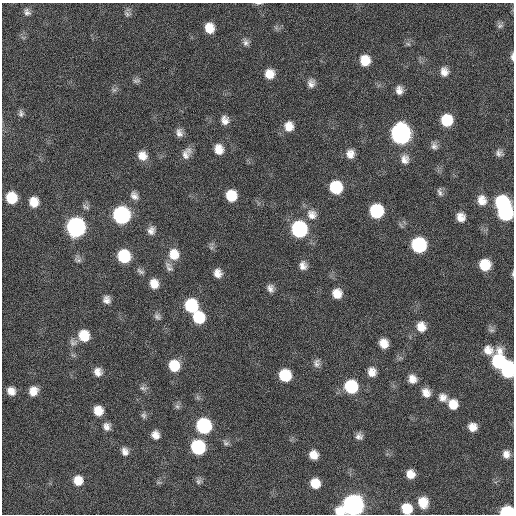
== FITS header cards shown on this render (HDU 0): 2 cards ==
NAXIS1  =                  512 / Axis length
NAXIS2  =                  512 / Axis length

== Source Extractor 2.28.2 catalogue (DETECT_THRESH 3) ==
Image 512 x 512 px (HDU 0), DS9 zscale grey, 1 PNG px = 1 image px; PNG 516 x 516 px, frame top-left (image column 1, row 512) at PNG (2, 3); no overlay
Background 115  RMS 11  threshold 34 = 3 sigma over >= 5 px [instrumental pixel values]
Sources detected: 107; all 107 listed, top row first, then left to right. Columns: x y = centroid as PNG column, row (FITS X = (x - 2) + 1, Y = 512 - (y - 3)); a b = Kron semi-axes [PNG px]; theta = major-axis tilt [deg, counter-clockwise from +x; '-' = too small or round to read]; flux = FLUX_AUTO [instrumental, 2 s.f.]
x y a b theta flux
258 3 8 3 1 1200
27 12 10 8 -68 3300
127 14 9 7 -31 2500
500 25 9 8 - 2500
209 28 10 8 -78 11000
246 42 10 8 -69 3200
408 44 7 5 -42 1600
512 57 10 4 89 2300
365 60 10 9 - 14000
444 72 11 10 - 6000
269 74 10 10 - 9800
136 81 10 7 9 2300
311 83 11 9 85 4500
114 90 7 6 - 2100
399 90 9 8 - 4900
21 113 9 6 -83 2400
225 120 11 9 -83 5300
447 120 10 10 - 24000
289 126 12 11 - 8800
179 133 11 8 -79 4200
401 133 12 11 - 300000
434 146 10 8 -73 3300
219 149 11 10 - 8900
187 153 15 9 60 6100
499 153 9 8 - 3200
350 154 11 9 89 6500
142 156 11 10 - 8000
405 159 12 11 - 5900
336 187 10 10 - 33000
440 192 12 6 -75 2600
134 196 11 8 -53 4400
231 196 10 9 - 19000
11 198 10 9 - 21000
482 200 13 11 -75 8400
34 202 10 9 - 11000
502 203 11 10 - 65000
86 207 10 6 -19 2300
376 211 10 10 - 50000
505 213 11 10 - 83000
121 215 11 10 - 140000
312 215 14 13 - 7500
461 217 9 8 - 6700
76 227 11 10 - 230000
299 229 11 10 - 97000
151 230 10 8 79 4600
419 245 10 10 - 73000
211 247 7 4 -18 1500
174 254 13 12 - 13000
124 256 10 10 - 37000
78 259 10 8 -58 2700
485 265 9 9 - 19000
303 266 10 9 - 5000
169 268 11 9 -31 3400
140 271 11 6 -31 2500
218 273 10 8 -74 5900
513 274 7 3 82 1000
154 284 10 9 - 9100
270 288 9 8 - 3800
337 293 10 9 - 9100
107 300 9 8 - 4300
191 305 11 10 - 41000
157 316 10 8 -55 2700
199 317 11 10 - 28000
421 327 11 10 - 9100
491 330 9 6 -14 2200
84 336 11 10 - 19000
73 342 11 10 - 3900
384 343 9 8 - 8700
488 350 21 13 -3 11000
73 355 9 3 -31 1200
499 362 13 10 84 58000
317 363 11 8 76 3600
174 366 11 10 - 19000
508 370 12 9 86 57000
98 372 10 9 - 5700
372 372 11 9 -84 6800
285 375 10 9 - 27000
412 379 10 9 - 6800
351 387 11 11 - 42000
143 388 11 7 -19 2600
11 391 9 8 - 6700
33 391 10 9 - 8100
426 393 12 9 -58 6600
443 397 12 10 -43 6000
453 404 11 10 - 11000
177 406 9 6 -73 2100
98 411 10 9 - 11000
144 415 8 7 - 2300
107 426 10 9 - 4300
204 426 10 10 - 82000
472 427 8 8 - 7400
155 435 9 8 - 5700
359 436 8 8 - 3500
226 443 10 6 -43 2200
198 447 10 9 - 61000
125 451 10 8 -74 4600
506 454 9 8 - 5100
313 455 8 8 - 7600
410 474 9 8 - 8100
78 480 10 10 - 11000
199 481 8 8 - 2400
159 482 7 4 0 1300
315 483 9 8 - 12000
423 502 12 10 -78 14000
353 505 13 11 21 340000
407 509 10 9 - 18000
507 512 9 7 0 50000
At the frame edge (FLAGS 8, measured only in part): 6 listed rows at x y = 258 3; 512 57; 513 274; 353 505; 407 509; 507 512